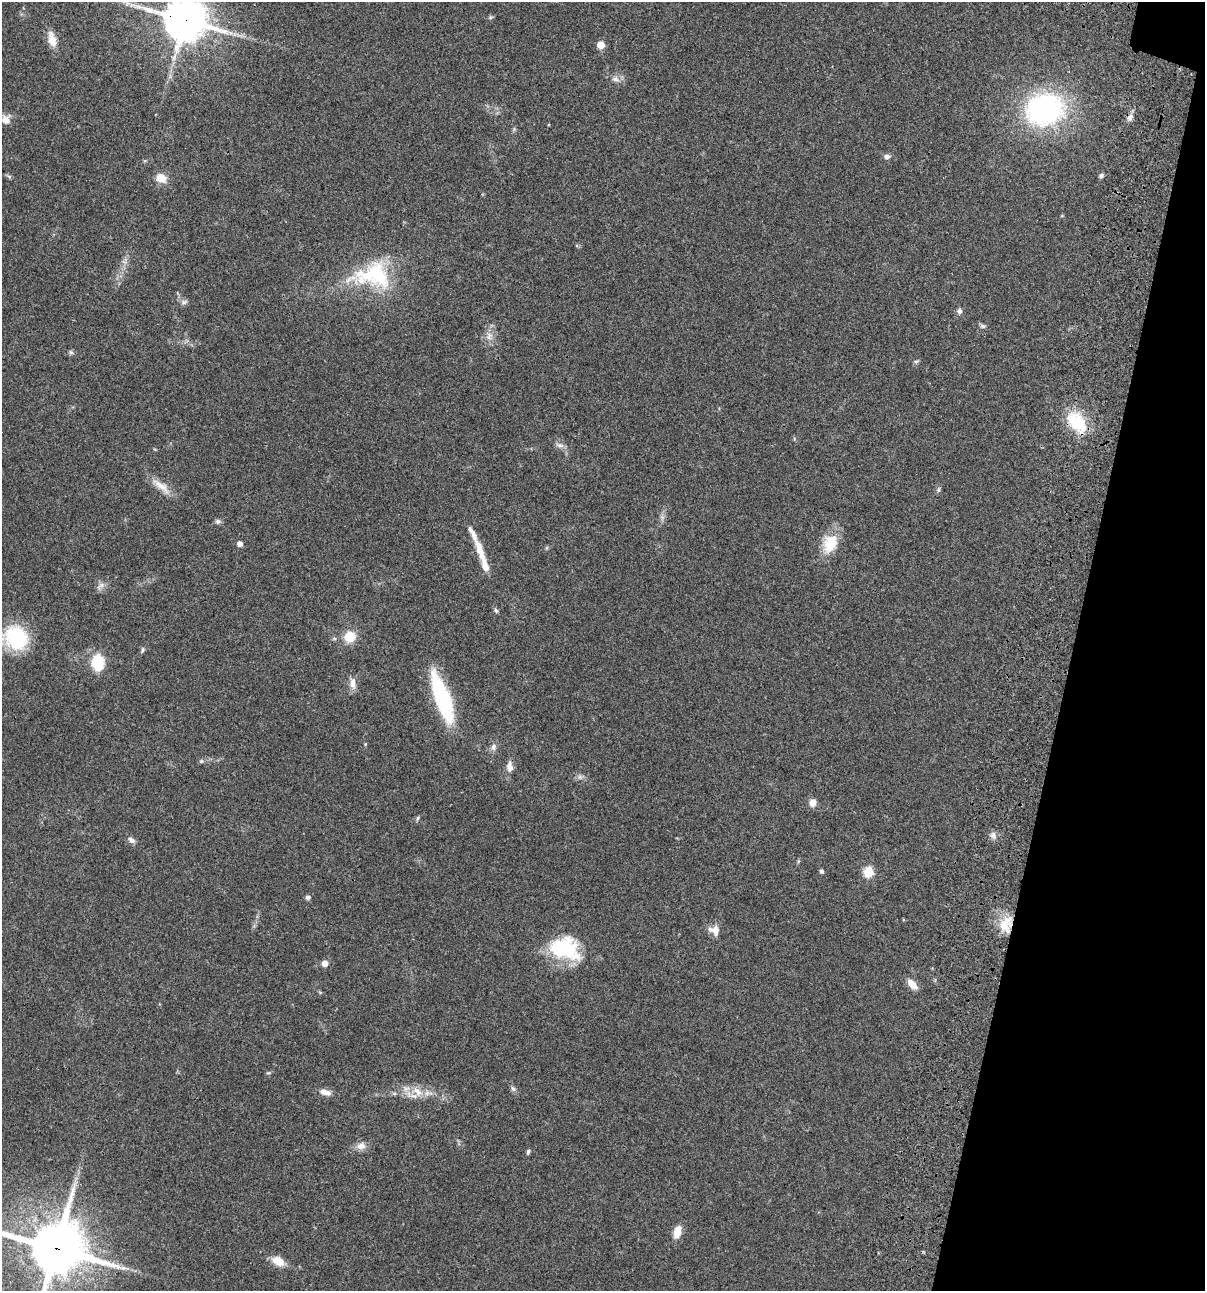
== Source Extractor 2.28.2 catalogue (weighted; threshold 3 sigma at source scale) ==
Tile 8 of 4 x 4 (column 4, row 2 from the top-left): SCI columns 3844-5046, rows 2696-3984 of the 5405 x 5390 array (HDU 1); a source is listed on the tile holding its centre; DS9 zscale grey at full resolution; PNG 1207 x 1293 px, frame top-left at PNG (2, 2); no overlay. Shown black and unused: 11% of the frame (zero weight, under 3 of 4 exposures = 9% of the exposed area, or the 3 px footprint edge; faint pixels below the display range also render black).
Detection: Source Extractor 2.28.2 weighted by HDU 2 'WHT'; one run over the whole footprint, this tile lists its part. Background 0.0473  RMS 0.0054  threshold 0.0244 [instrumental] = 3 sigma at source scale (4.5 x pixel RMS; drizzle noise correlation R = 1.50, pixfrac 1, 0.05/0.05 arcsec/px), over >= 5 px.
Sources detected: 73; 1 too faint to see at this stretch — not listed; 3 inside a brighter listed object's ellipse — not listed separately; the other 69 listed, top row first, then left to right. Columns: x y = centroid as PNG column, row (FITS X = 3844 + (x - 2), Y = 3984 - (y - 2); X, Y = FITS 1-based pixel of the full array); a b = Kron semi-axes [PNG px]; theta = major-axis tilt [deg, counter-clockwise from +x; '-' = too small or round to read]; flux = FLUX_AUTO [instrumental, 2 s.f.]
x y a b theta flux
490 17 7 5 21 0.88
185 20 15 14 - 1800
52 39 22 10 -75 5.9
601 45 5 5 - 9.5
615 79 12 8 -22 2.9
1045 109 34 27 13 120
1130 117 12 7 60 2.5
6 119 11 10 - 4.1
548 125 4 2 - 0.45
514 129 5 5 - 0.76
887 156 8 7 - 1.9
145 161 6 3 -17 0.57
9 176 8 5 -43 0.97
1101 176 7 5 24 1.2
161 178 11 10 - 7.3
1062 216 5 3 - 0.43
124 261 12 6 53 2.5
372 275 58 35 4 47
184 302 10 7 15 1.8
959 311 8 7 - 1.7
983 326 8 5 -2 1.2
489 336 15 9 -81 4.4
71 352 7 5 -22 1
916 361 7 5 31 0.96
1076 422 31 19 -51 23
794 439 6 3 73 0.58
560 445 11 7 -14 2.4
161 486 31 10 -38 7.3
938 490 8 5 83 1.1
218 521 8 6 -12 1.4
240 543 5 5 - 3
830 544 25 17 66 15
546 548 6 4 -90 0.63
480 551 31 9 -71 8.8
100 586 15 8 49 2.6
496 610 8 5 -59 1
349 637 13 12 - 10
15 638 19 16 -47 52
142 650 9 5 66 1.1
98 662 17 12 -90 18
352 683 15 8 -86 4.2
442 699 50 13 -70 59
365 744 5 4 - 0.5
493 747 11 7 86 2.4
201 761 7 6 - 0.98
510 767 14 8 -89 4
580 777 10 7 2 1.9
813 802 8 7 - 4.4
418 818 7 4 67 0.84
993 835 10 8 -73 2.4
131 840 9 6 -40 2.3
821 871 6 5 - 1.1
868 872 6 5 - 32
308 897 7 6 - 1.3
1006 924 24 16 74 13
716 930 12 8 -89 4.9
565 949 35 25 -16 37
325 963 6 6 - 4.1
912 984 13 7 -48 5.8
320 992 6 4 -19 0.62
268 1073 7 3 -7 0.65
513 1089 8 7 - 1.5
325 1092 15 7 -15 4
417 1092 22 13 -28 9.2
361 1146 14 10 11 4.1
528 1152 7 4 68 1.1
677 1232 14 8 74 7.1
56 1249 19 19 - 2900
278 1261 17 10 -29 6.8
Overlapping masked pixels (flux is a lower limit): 4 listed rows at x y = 185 20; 1076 422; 1006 924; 56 1249
Isophote crosses this tile's border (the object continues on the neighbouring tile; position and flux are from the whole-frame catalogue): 3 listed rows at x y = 185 20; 15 638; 56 1249